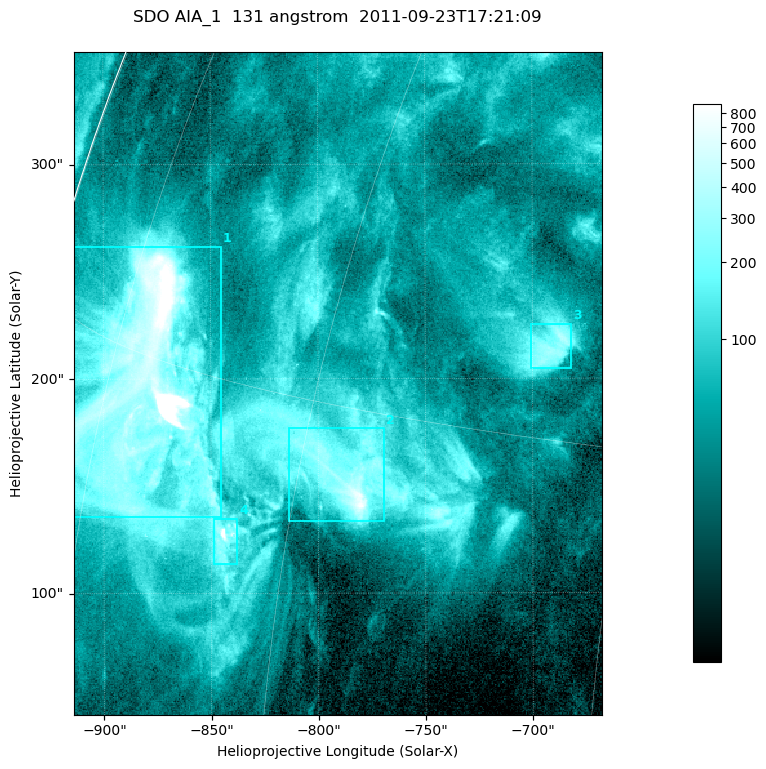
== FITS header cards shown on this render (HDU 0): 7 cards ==
TELESCOP= 'SDO     '           /
INSTRUME= 'AIA_1   '           /
WAVELNTH=                  131 /
WAVEUNIT= 'angstrom'           /
DATE-OBS= '2011-09-23T17:21:09.63' /
CTYPE1  = 'HPLN-TAN'           /
CTYPE2  = 'HPLT-TAN'           /

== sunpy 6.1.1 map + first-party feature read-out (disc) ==
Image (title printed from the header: SDO AIA_1  131 angstrom  2011-09-23T17:21:09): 410 x 514 px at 0.601 arcsec/px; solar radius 957 arcsec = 1592 px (partial field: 2.6% of the solar disc is inside the frame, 99% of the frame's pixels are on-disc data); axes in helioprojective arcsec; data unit not stated in the header (colour bar unlabelled)
Pointing: header CRPIX1/2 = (2043.14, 2045.51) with CRVAL1/2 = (0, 0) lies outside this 410 x 514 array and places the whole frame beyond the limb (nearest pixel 1.41 R_sun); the SolarSoft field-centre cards XCEN/YCEN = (-790.8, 197.8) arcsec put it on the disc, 1308 arcsec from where CRPIX/CRVAL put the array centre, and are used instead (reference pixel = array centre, CRVAL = XCEN/YCEN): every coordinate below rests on XCEN/YCEN
Orientation: roll -0.139 deg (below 1 deg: not rotated)
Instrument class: DISC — disc imager (sunpy class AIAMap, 131 A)
Bright regions (active regions / flare kernels): reference = the on-disc median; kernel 3 px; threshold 5 sigma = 172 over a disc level ~48.4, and >= 1.15x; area >= 210 px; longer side >= 5 px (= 3 arcsec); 4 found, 4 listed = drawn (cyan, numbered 1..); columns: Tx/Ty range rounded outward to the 2 arcsec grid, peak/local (2 s.f.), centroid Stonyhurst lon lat
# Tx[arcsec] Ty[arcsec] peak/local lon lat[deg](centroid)
1 -914..-844 134..262 98 -72 +14
2 -814..-768 132..178 17 -58 +13
3 -702..-682 204..226 8 -49 +18
4 -850..-838 114..136 25 -64 +11